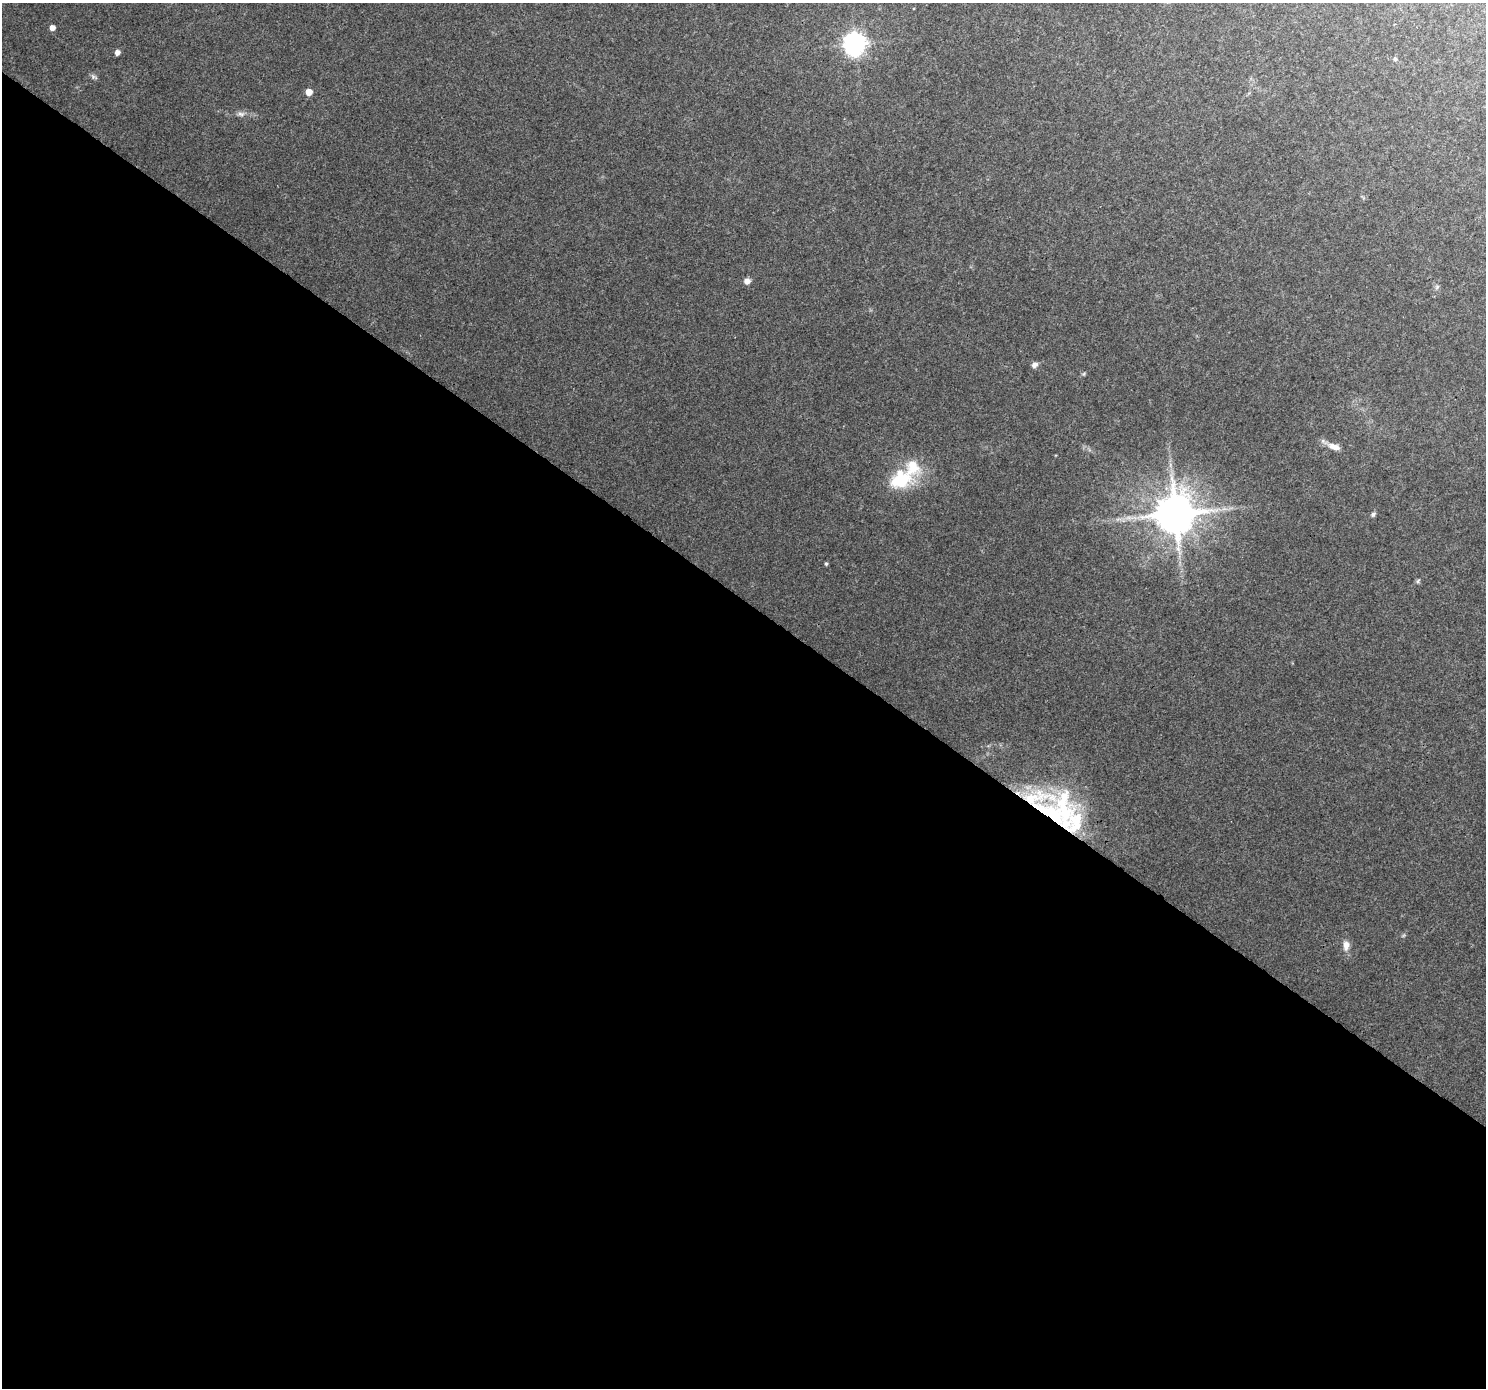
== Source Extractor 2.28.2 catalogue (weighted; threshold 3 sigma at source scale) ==
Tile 14 of 4 x 4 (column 2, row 4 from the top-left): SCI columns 1529-3012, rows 292-1677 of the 6017 x 6062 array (HDU 1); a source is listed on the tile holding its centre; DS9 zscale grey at full resolution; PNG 1488 x 1390 px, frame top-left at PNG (2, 3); no overlay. Shown black and unused: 57% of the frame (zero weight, under 3 of 4 exposures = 5% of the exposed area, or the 3 px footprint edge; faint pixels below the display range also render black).
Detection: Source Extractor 2.28.2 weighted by HDU 2 'WHT'; one run over the whole footprint, this tile lists its part. Background 0.0561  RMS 0.0057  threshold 0.0257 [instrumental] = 3 sigma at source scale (4.5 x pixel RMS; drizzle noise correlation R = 1.50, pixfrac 1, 0.0396/0.0396 arcsec/px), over >= 5 px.
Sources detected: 24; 1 too faint to see at this stretch — not listed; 4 inside a brighter listed object's ellipse — not listed separately; the other 19 listed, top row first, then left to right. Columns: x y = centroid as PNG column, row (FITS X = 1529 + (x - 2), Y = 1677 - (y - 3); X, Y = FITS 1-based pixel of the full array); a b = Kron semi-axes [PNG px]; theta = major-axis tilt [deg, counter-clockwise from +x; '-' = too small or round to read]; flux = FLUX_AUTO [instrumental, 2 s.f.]
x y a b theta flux
52 28 4 4 - 4.1
855 44 8 7 - 420
117 52 4 4 - 3.4
1395 59 6 5 - 1.3
93 77 10 5 -35 1.4
309 92 5 5 - 8.4
241 114 11 6 -2 2.3
747 281 7 7 - 3
1437 287 7 5 46 1.1
1035 365 7 6 - 2.5
1083 374 5 5 - 0.82
1334 447 19 8 -17 5.4
901 480 30 23 18 30
1175 514 11 11 - 2300
1373 514 7 6 - 1.3
826 564 4 4 - 0.87
1418 581 7 4 55 1
1050 813 60 26 -41 61
1346 945 12 7 87 4.6
Overlapping masked pixels (flux is a lower limit): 1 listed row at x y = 1050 813